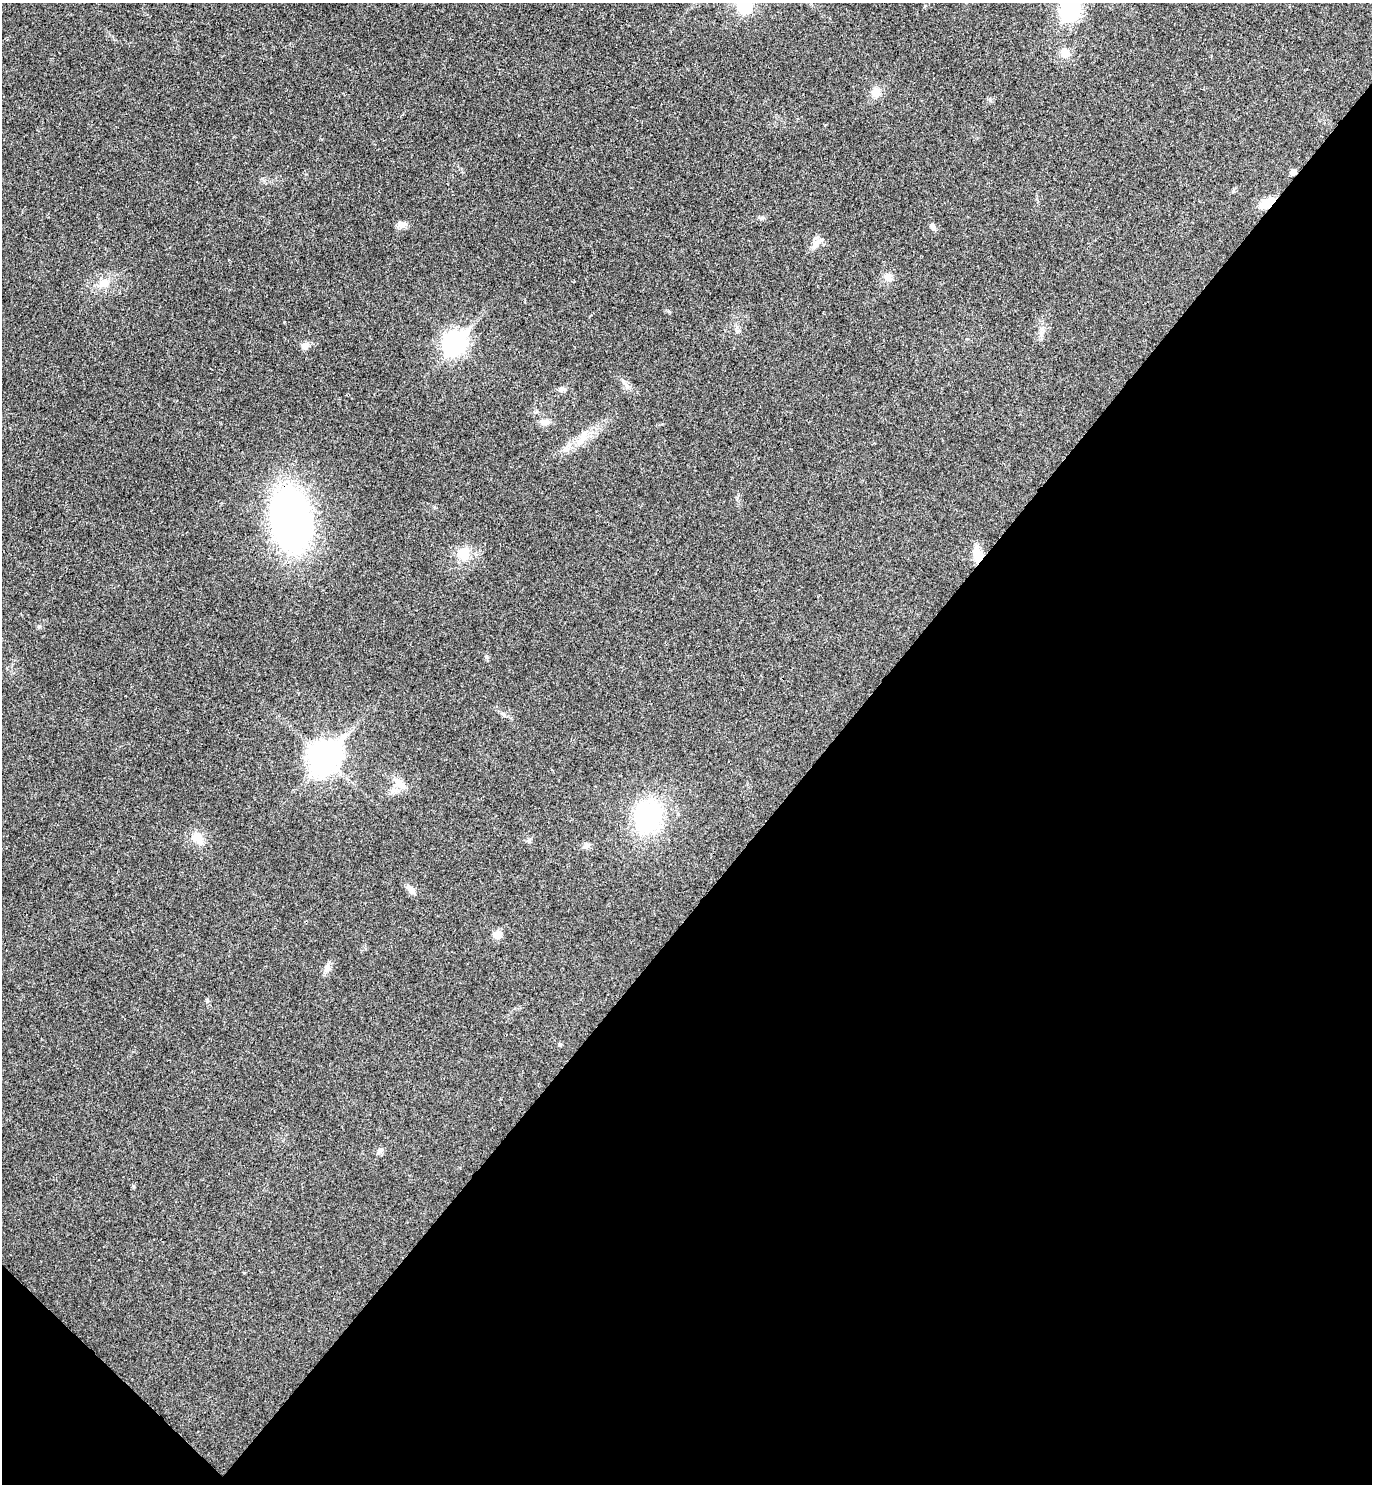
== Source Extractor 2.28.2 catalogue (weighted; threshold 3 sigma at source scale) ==
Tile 15 of 4 x 4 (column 3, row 4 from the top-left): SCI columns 2941-4310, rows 45-1526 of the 6021 x 6015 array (HDU 1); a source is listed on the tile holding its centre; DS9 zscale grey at full resolution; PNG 1374 x 1486 px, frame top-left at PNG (2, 3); no overlay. Shown black and unused: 41% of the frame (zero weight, under 3 of 4 exposures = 6% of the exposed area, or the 3 px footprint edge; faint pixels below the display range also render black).
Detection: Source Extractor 2.28.2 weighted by HDU 2 'WHT'; one run over the whole footprint, this tile lists its part. Background 0.0407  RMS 0.0068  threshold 0.0307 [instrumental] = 3 sigma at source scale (4.5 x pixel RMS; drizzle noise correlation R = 1.50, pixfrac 1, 0.05/0.05 arcsec/px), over >= 5 px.
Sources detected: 35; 1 inside a brighter object's white glare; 1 cosmic-ray / hot-pixel residue — not listed; the other 33 listed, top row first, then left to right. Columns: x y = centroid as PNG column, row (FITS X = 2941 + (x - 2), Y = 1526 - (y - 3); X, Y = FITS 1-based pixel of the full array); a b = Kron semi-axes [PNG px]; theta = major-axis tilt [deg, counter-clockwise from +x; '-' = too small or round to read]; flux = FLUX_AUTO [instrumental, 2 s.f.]
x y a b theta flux
744 4 34 24 53 29
1070 8 11 8 47 170
1065 53 12 10 -44 6.6
876 92 12 10 76 6.4
990 100 7 4 -72 1
1267 203 20 10 26 9.4
401 225 13 8 5 3.6
933 227 11 5 -45 1.9
816 243 22 7 47 4.5
888 277 11 9 -38 4.7
104 283 13 11 8 7.2
454 343 10 8 47 350
305 346 9 8 - 3.7
626 385 10 4 -42 2.2
561 389 10 6 5 2.4
545 422 12 8 -5 4.2
582 439 19 7 58 6.9
291 519 49 31 -80 310
463 553 18 17 - 12
977 554 18 9 -82 11
39 627 5 5 - 1
324 757 12 10 49 880
399 783 23 9 -44 6.9
394 791 13 6 11 3.4
648 816 20 17 74 110
198 838 14 11 -53 8.6
587 846 8 7 - 2.3
410 889 16 7 -46 3.5
498 934 9 8 - 6.6
327 968 10 8 77 4.3
560 1044 4 4 - 1.2
380 1151 10 6 45 2.3
134 1186 5 4 - 0.97
Overlapping masked pixels (flux is a lower limit): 3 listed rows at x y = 1267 203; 291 519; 977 554
Isophote crosses this tile's border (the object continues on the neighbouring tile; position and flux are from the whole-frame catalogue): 2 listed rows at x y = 744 4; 1070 8
Unlisted compact peaks at least as high as the median listed source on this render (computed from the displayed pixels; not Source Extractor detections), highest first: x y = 207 1001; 486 657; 284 322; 762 218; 1233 191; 669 312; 737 498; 738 331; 503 714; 244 1273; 1041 335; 529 841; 678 814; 662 424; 434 507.